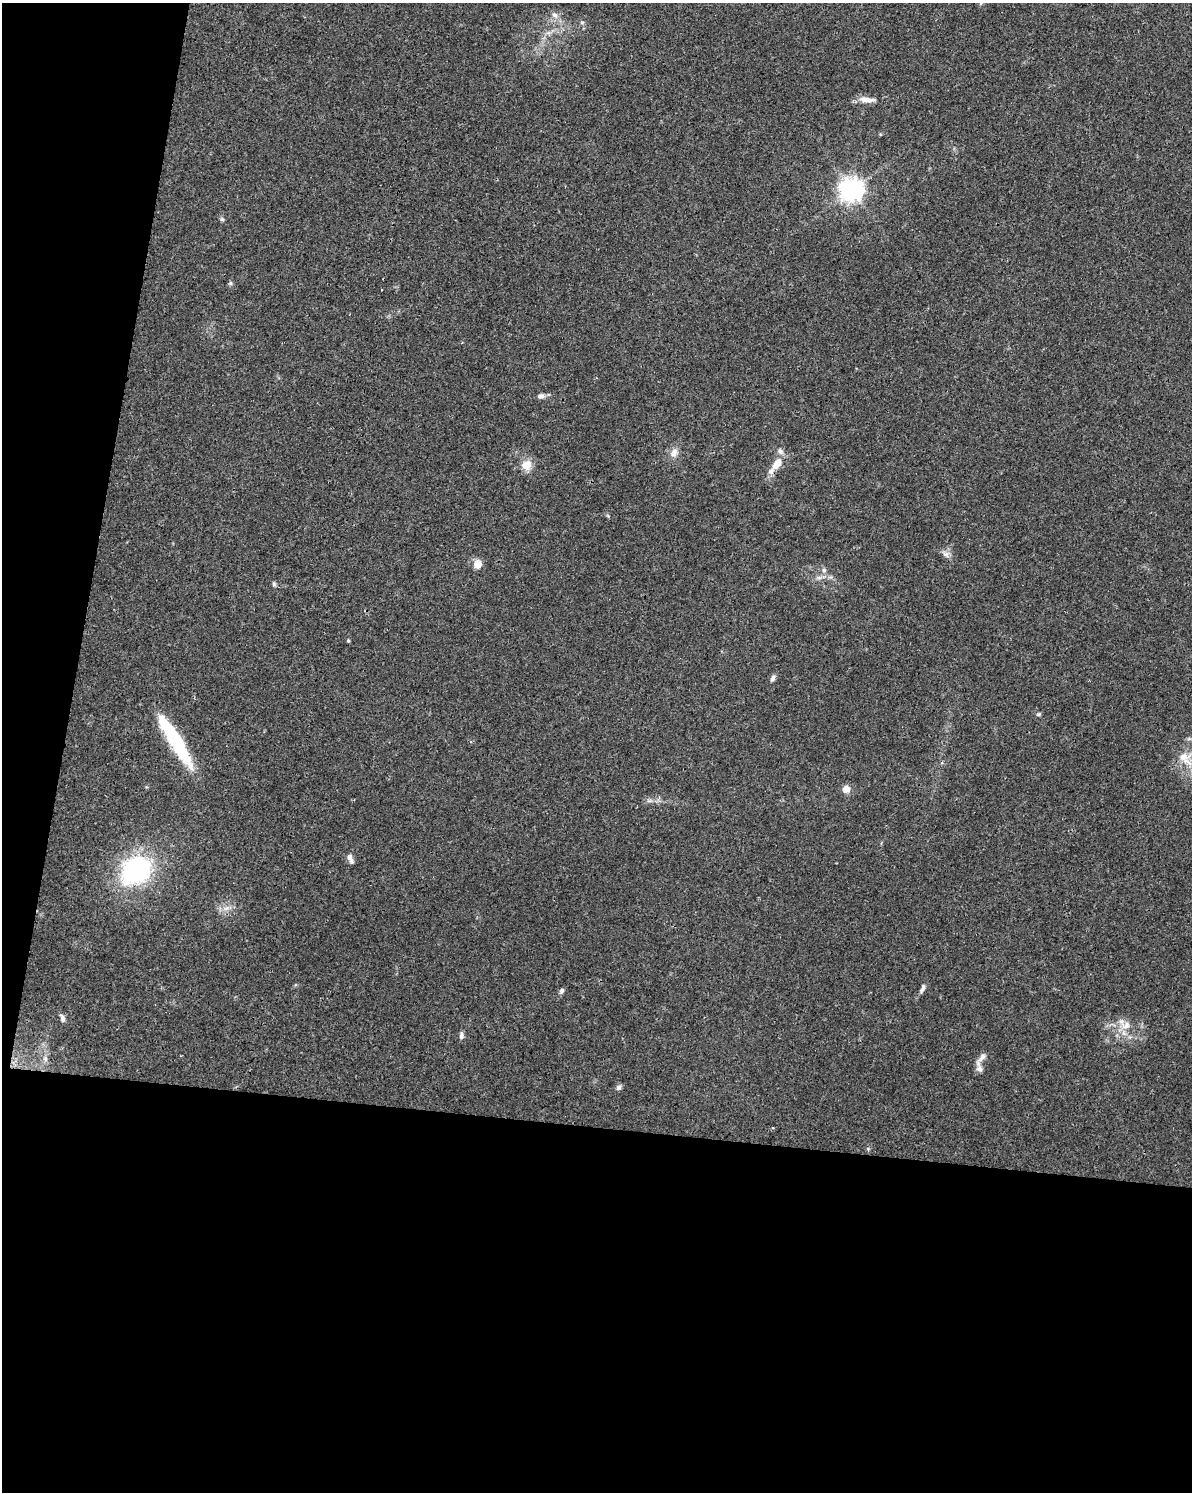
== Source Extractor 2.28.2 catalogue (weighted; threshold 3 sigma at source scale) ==
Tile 9 of 4 x 3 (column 1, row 3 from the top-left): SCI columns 5-1194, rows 232-1721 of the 4784 x 4997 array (HDU 1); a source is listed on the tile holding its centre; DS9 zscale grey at full resolution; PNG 1194 x 1494 px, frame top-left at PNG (2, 3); no overlay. Shown black and unused: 30% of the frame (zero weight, under 3 of 4 exposures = <1% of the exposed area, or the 3 px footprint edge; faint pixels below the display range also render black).
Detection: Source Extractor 2.28.2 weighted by HDU 2 'WHT'; one run over the whole footprint, this tile lists its part. Background 0.0366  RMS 0.0034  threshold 0.0152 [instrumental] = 3 sigma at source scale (4.5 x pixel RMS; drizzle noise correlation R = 1.50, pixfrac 1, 0.0396/0.0396 arcsec/px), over >= 5 px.
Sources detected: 42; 3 inside a brighter object's white glare — not listed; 4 inside a brighter listed object's ellipse — not listed separately; the other 35 listed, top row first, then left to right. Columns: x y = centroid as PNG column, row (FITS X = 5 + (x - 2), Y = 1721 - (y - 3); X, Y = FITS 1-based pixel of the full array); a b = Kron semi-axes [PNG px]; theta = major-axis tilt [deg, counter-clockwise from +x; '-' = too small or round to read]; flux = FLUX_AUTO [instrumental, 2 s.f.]
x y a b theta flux
981 3 6 4 88 0.43
555 15 11 7 -51 1.6
582 22 6 5 - 0.55
867 100 22 7 -5 3.2
852 190 8 8 - 270
222 219 6 5 - 0.59
230 283 6 5 - 0.55
382 290 3 2 - 0.64
541 396 9 7 5 1.2
674 452 13 8 71 2.3
777 464 17 10 52 5.1
527 465 14 13 - 3.9
946 554 12 8 -40 1.6
478 564 5 5 - 9.7
824 570 7 5 -44 0.81
819 578 7 4 -18 0.75
274 584 6 5 - 0.61
348 640 4 4 - 0.39
773 678 10 5 64 0.99
1038 714 6 5 - 0.58
175 740 56 15 -60 22
1186 757 29 23 15 11
846 789 8 7 - 2.8
650 801 9 4 5 0.9
349 857 10 7 81 1.2
136 870 35 29 28 42
226 908 11 5 8 1.7
922 989 14 5 68 1.2
562 991 7 5 48 0.83
62 1018 11 6 -72 1.2
1126 1025 13 10 15 3.6
461 1035 9 6 86 1.1
45 1059 8 6 -70 1.2
979 1067 18 7 -72 1.8
619 1087 7 6 - 1.1
Overlapping masked pixels (flux is a lower limit): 1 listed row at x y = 777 464
Isophote crosses this tile's border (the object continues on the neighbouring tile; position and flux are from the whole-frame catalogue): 2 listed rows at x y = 981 3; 1186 757